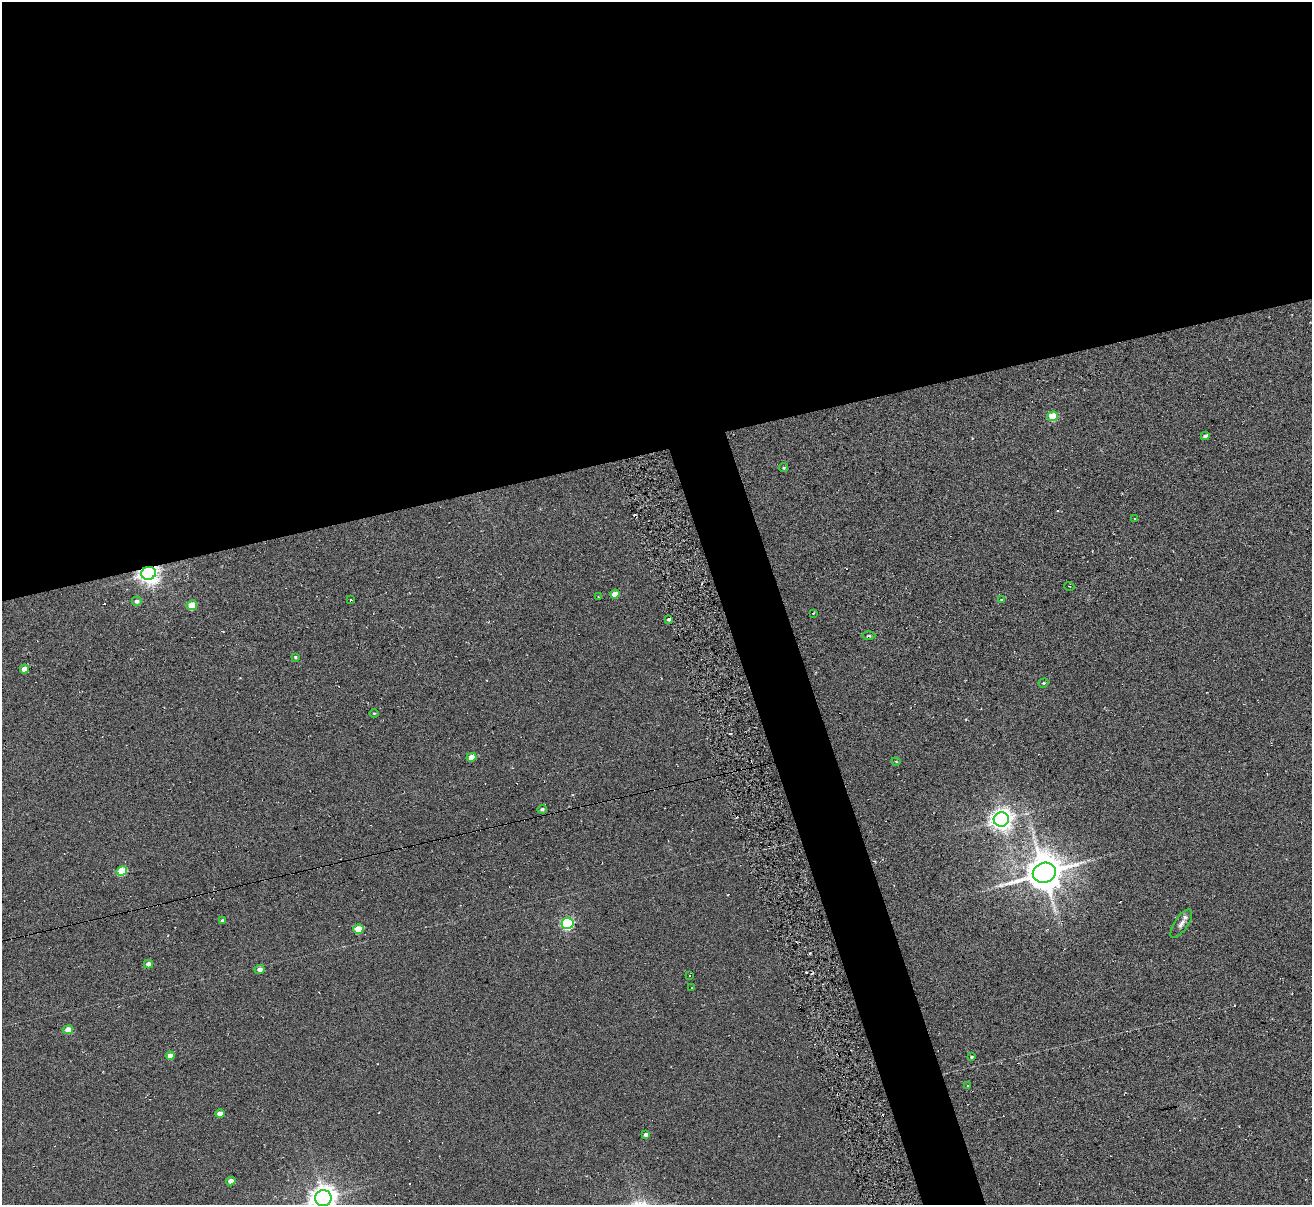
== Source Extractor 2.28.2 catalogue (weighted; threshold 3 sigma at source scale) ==
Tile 2 of 4 x 4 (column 2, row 1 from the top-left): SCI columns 1366-2675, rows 3768-4970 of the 5294 x 5235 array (HDU 1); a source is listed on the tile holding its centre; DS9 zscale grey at full resolution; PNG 1314 x 1207 px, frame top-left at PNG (2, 2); each listed source drawn as its Kron ellipse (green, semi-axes under 4 px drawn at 4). Shown black and unused: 40% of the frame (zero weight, under 3 of 6 exposures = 3% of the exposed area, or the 3 px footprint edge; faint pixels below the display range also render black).
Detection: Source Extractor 2.28.2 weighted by HDU 2 'WHT'; one run over the whole footprint, this tile lists its part. Background 0.105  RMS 0.051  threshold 0.207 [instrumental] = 3 sigma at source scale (4.09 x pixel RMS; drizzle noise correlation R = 1.36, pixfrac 0.8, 0.05/0.05 arcsec/px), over >= 5 px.
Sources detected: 48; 7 cosmic-ray / hot-pixel residue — neither listed nor drawn; the other 41 listed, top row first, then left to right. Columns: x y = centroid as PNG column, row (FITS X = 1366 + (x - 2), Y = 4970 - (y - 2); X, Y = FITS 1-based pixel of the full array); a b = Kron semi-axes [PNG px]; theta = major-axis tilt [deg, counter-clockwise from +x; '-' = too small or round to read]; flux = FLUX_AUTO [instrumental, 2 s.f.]
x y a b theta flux
1053 416 5 5 - 140
1205 436 4 4 - 14
784 468 4 4 - 5.7
1135 519 3 2 - 3
149 573 7 6 - 3000
1069 586 5 3 - 4.8
615 594 5 4 - 50
598 596 3 2 - 2.8
351 600 3 3 - 6.4
1001 600 3 3 - 12
137 601 5 4 - 13
192 605 5 5 - 110
814 613 3 2 - 3.6
669 619 3 3 - 8.7
868 636 7 3 0 6.4
295 657 4 3 - 4.7
24 669 5 4 - 37
1044 683 5 4 - 5.8
374 713 5 3 - 4.7
471 757 5 4 - 47
896 761 4 3 - 3.5
542 809 5 4 - 9.1
1001 819 7 7 - 3500
122 871 5 5 - 190
1044 873 11 10 - 13000
222 920 4 4 - 7.3
568 923 6 5 - 660
1181 923 17 6 57 26
358 929 5 4 - 99
148 964 4 4 - 25
260 969 5 4 - 21
689 975 3 2 - 3.3
692 988 3 2 - 2.8
68 1030 5 4 - 42
170 1056 4 4 - 29
972 1057 3 3 - 5.7
967 1085 2 2 - 3
220 1114 4 4 - 36
646 1135 4 4 - 13
231 1181 4 4 - 33
323 1198 8 8 - 5400
Overlapping masked pixels (flux is a lower limit): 1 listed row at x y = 149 573
Isophote crosses this tile's border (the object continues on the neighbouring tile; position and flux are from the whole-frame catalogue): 1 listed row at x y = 323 1198